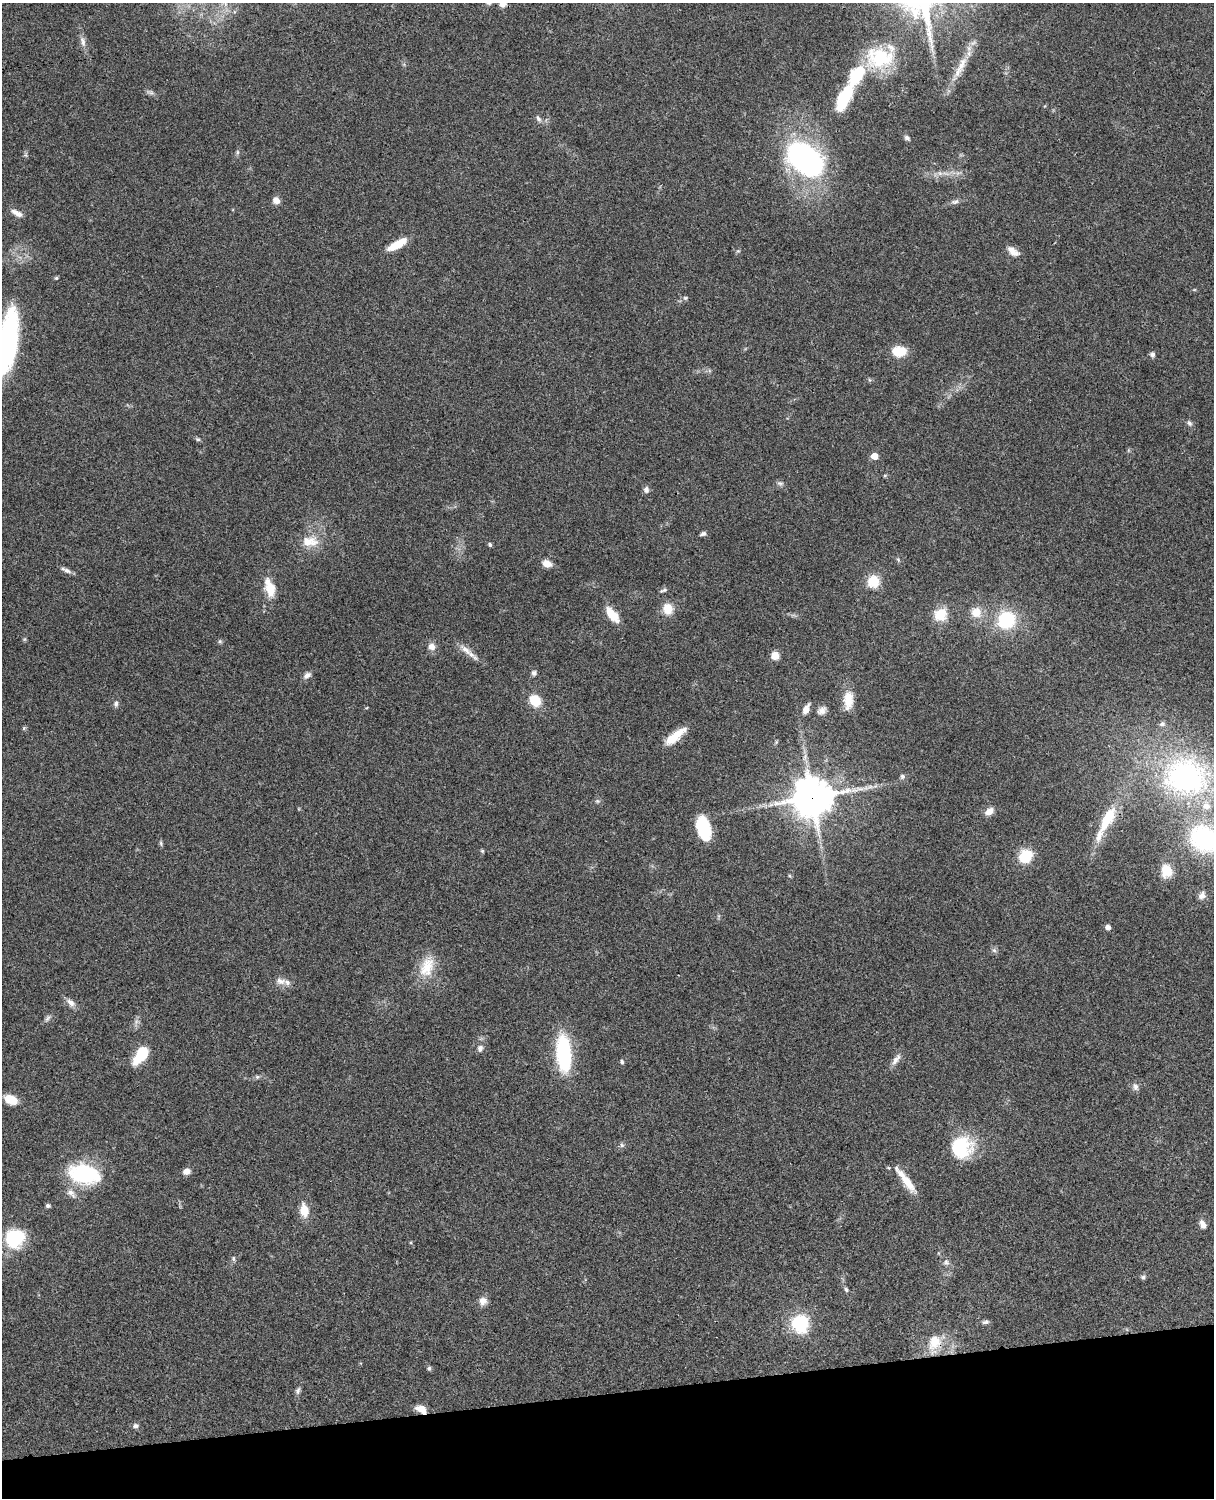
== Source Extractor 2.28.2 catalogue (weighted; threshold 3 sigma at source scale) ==
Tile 10 of 4 x 3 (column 2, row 3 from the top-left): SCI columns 1333-2544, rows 277-1772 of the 5088 x 4927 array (HDU 1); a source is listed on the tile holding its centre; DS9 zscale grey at full resolution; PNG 1216 x 1500 px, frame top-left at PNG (2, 3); no overlay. Shown black and unused: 7% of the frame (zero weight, under 3 of 4 exposures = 6% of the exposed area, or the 3 px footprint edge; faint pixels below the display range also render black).
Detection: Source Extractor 2.28.2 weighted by HDU 2 'WHT'; one run over the whole footprint, this tile lists its part. Background 0.0782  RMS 0.0058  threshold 0.026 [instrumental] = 3 sigma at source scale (4.5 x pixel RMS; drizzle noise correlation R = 1.50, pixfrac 1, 0.05/0.05 arcsec/px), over >= 5 px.
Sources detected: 114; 2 too faint to see at this stretch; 1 inside a brighter object's white glare — not listed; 6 inside a brighter listed object's ellipse — not listed separately; the other 105 listed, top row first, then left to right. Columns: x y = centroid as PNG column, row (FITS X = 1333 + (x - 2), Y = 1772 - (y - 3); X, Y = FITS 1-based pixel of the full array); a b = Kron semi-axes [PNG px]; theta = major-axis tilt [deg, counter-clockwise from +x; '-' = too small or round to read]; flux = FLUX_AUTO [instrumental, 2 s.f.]
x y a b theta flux
503 3 8 8 - 3.7
83 42 16 7 -77 3.3
879 58 32 23 -4 30
962 64 27 10 70 9.2
844 97 27 11 63 31
538 118 11 6 -57 1.9
907 138 8 5 -39 1.5
237 152 6 4 89 0.96
26 155 7 4 -71 0.92
805 159 42 27 -36 130
940 173 7 6 - 2
276 200 8 8 - 3.6
955 202 12 6 13 2.2
17 213 16 6 -27 4
397 244 22 7 30 12
738 251 5 5 - 0.79
1013 251 16 9 -35 4.8
56 278 5 5 - 0.75
685 298 7 5 -1 1.1
8 341 83 22 82 83
899 351 13 10 -4 14
1152 354 7 6 - 1.7
1189 423 8 6 -60 1.5
198 439 7 5 -26 1
874 456 5 5 - 9.7
885 476 5 4 - 0.69
780 483 9 5 -13 1.5
646 490 9 7 85 2.1
703 534 7 5 13 1.5
310 541 26 15 1 12
490 545 5 4 - 1.3
898 560 6 5 - 0.91
547 564 10 7 -20 5.7
67 571 13 6 -22 2.4
873 581 12 11 - 12
270 588 16 9 -73 15
663 590 11 4 17 1.2
668 609 11 10 - 9.5
976 612 13 12 - 7.9
612 615 20 9 -51 10
940 615 15 14 - 12
1006 620 18 18 - 33
220 641 6 5 - 0.93
432 647 10 9 - 3.7
466 650 22 8 -37 5.6
775 656 7 7 - 6.8
534 673 7 6 - 1.7
307 675 10 7 35 2.6
535 700 13 11 -49 12
848 700 23 11 89 9.7
116 704 9 6 84 1.7
806 709 10 6 65 4.8
822 710 12 9 41 3.2
1162 724 8 6 25 1.8
24 728 6 4 46 0.75
675 736 26 8 39 11
902 776 7 6 - 1.4
1186 777 58 48 -12 130
812 797 15 13 9 1400
597 801 6 5 - 1.1
989 811 11 8 31 3.9
1108 818 24 13 58 17
703 828 22 11 -75 30
1204 839 29 23 -27 76
161 843 7 5 -71 0.95
482 851 5 4 - 0.74
1026 856 13 11 41 18
1166 870 12 10 -83 14
1202 895 9 8 - 3
1108 927 5 5 - 2.9
994 950 7 6 - 1.4
427 967 30 18 70 15
280 981 16 9 -12 4
71 1002 14 8 -37 3.5
47 1018 11 5 53 1.7
480 1048 9 7 72 2.3
563 1053 33 13 -86 56
142 1054 18 9 54 25
896 1059 19 7 55 3.4
622 1062 6 5 - 1
257 1077 7 5 41 1.1
1135 1087 10 7 -79 2.3
11 1099 13 8 -24 11
622 1145 7 5 -47 1.2
961 1147 23 22 - 33
186 1171 7 6 - 4
83 1174 23 14 -12 64
907 1182 31 8 -53 11
71 1193 17 8 -50 4.1
48 1206 6 5 - 1.1
304 1210 15 10 -82 8.3
1203 1224 12 7 -68 3.1
14 1239 18 17 - 33
233 1258 7 5 -89 1.2
946 1262 8 8 - 2.1
1143 1277 6 6 - 1.2
846 1289 6 5 - 1.1
483 1301 11 10 - 3.6
985 1322 10 5 5 1.5
800 1324 16 15 - 35
934 1343 24 15 76 13
429 1368 6 5 - 1.1
298 1391 10 6 77 1.7
421 1409 13 7 -26 5.3
136 1426 8 7 - 1.8
Overlapping masked pixels (flux is a lower limit): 3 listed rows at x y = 812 797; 934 1343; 421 1409
Isophote crosses this tile's border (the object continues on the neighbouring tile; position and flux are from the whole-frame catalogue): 3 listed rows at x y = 503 3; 8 341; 1204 839